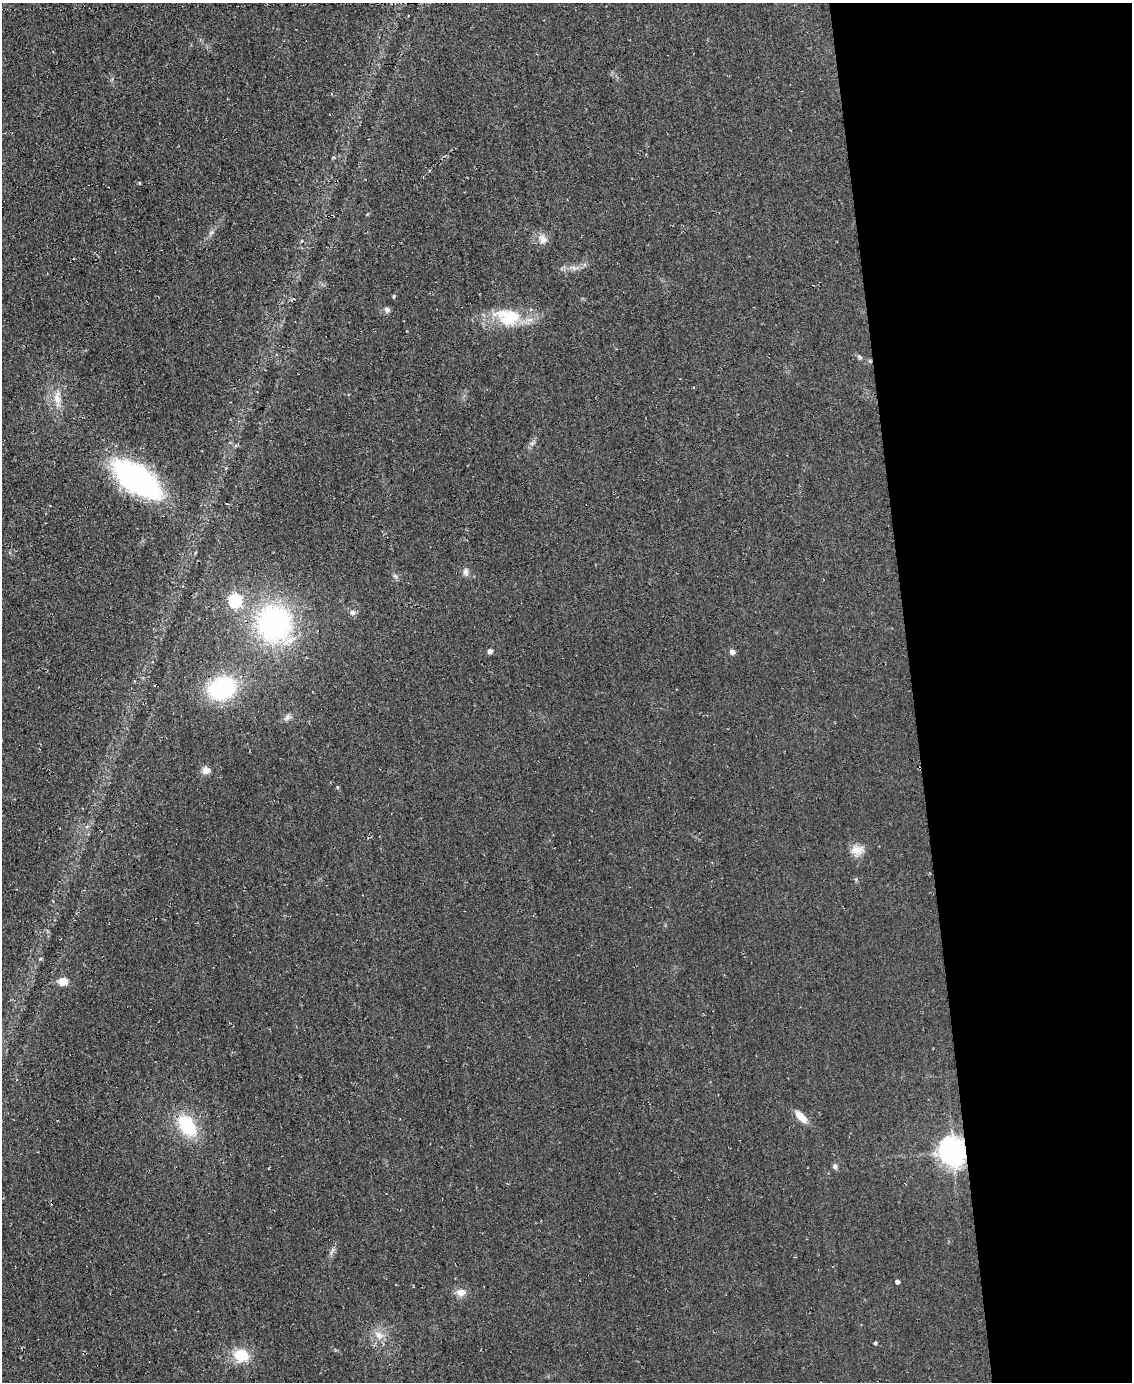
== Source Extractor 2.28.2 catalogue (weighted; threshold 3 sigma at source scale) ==
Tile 8 of 4 x 3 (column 4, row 2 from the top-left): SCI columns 3400-4529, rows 1556-2935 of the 4559 x 4551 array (HDU 1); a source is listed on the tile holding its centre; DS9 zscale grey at full resolution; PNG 1134 x 1384 px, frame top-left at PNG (2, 3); no overlay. Shown black and unused: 19% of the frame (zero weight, under 2 of 3 exposures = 3% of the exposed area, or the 3 px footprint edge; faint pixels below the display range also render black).
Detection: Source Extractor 2.28.2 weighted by HDU 2 'WHT'; one run over the whole footprint, this tile lists its part. Background 0.047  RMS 0.013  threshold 0.0597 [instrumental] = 3 sigma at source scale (4.5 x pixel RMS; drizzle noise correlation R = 1.50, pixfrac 1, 0.05/0.05 arcsec/px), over >= 5 px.
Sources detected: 30; all 30 listed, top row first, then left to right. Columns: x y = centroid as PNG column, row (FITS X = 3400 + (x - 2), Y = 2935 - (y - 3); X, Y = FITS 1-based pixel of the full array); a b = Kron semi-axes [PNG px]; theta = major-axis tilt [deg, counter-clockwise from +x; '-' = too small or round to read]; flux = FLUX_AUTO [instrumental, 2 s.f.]
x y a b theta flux
543 239 13 10 -59 10
574 268 7 5 -47 3.4
393 296 5 3 - 1.3
387 310 8 7 - 3.8
508 317 34 22 -12 57
859 356 7 4 -35 2.3
57 398 21 9 -79 15
136 478 38 18 -36 350
466 572 10 7 85 4.6
395 576 8 4 -44 2.7
235 600 6 6 - 170
352 612 8 7 - 4
274 624 33 30 -63 270
490 651 6 6 - 3.5
732 652 5 4 - 8.2
222 688 22 17 20 150
287 717 10 7 69 4.3
206 770 9 8 - 8.9
337 787 4 4 - 1.3
857 850 19 11 6 13
63 982 9 7 4 15
801 1117 17 8 -46 15
187 1126 21 13 -53 72
953 1152 9 8 - 1500
835 1166 6 6 - 3.5
897 1281 4 4 - 3.8
461 1292 11 9 4 11
379 1335 13 9 -43 11
875 1343 4 3 - 2
241 1355 14 12 -10 36
Overlapping masked pixels (flux is a lower limit): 1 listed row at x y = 953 1152